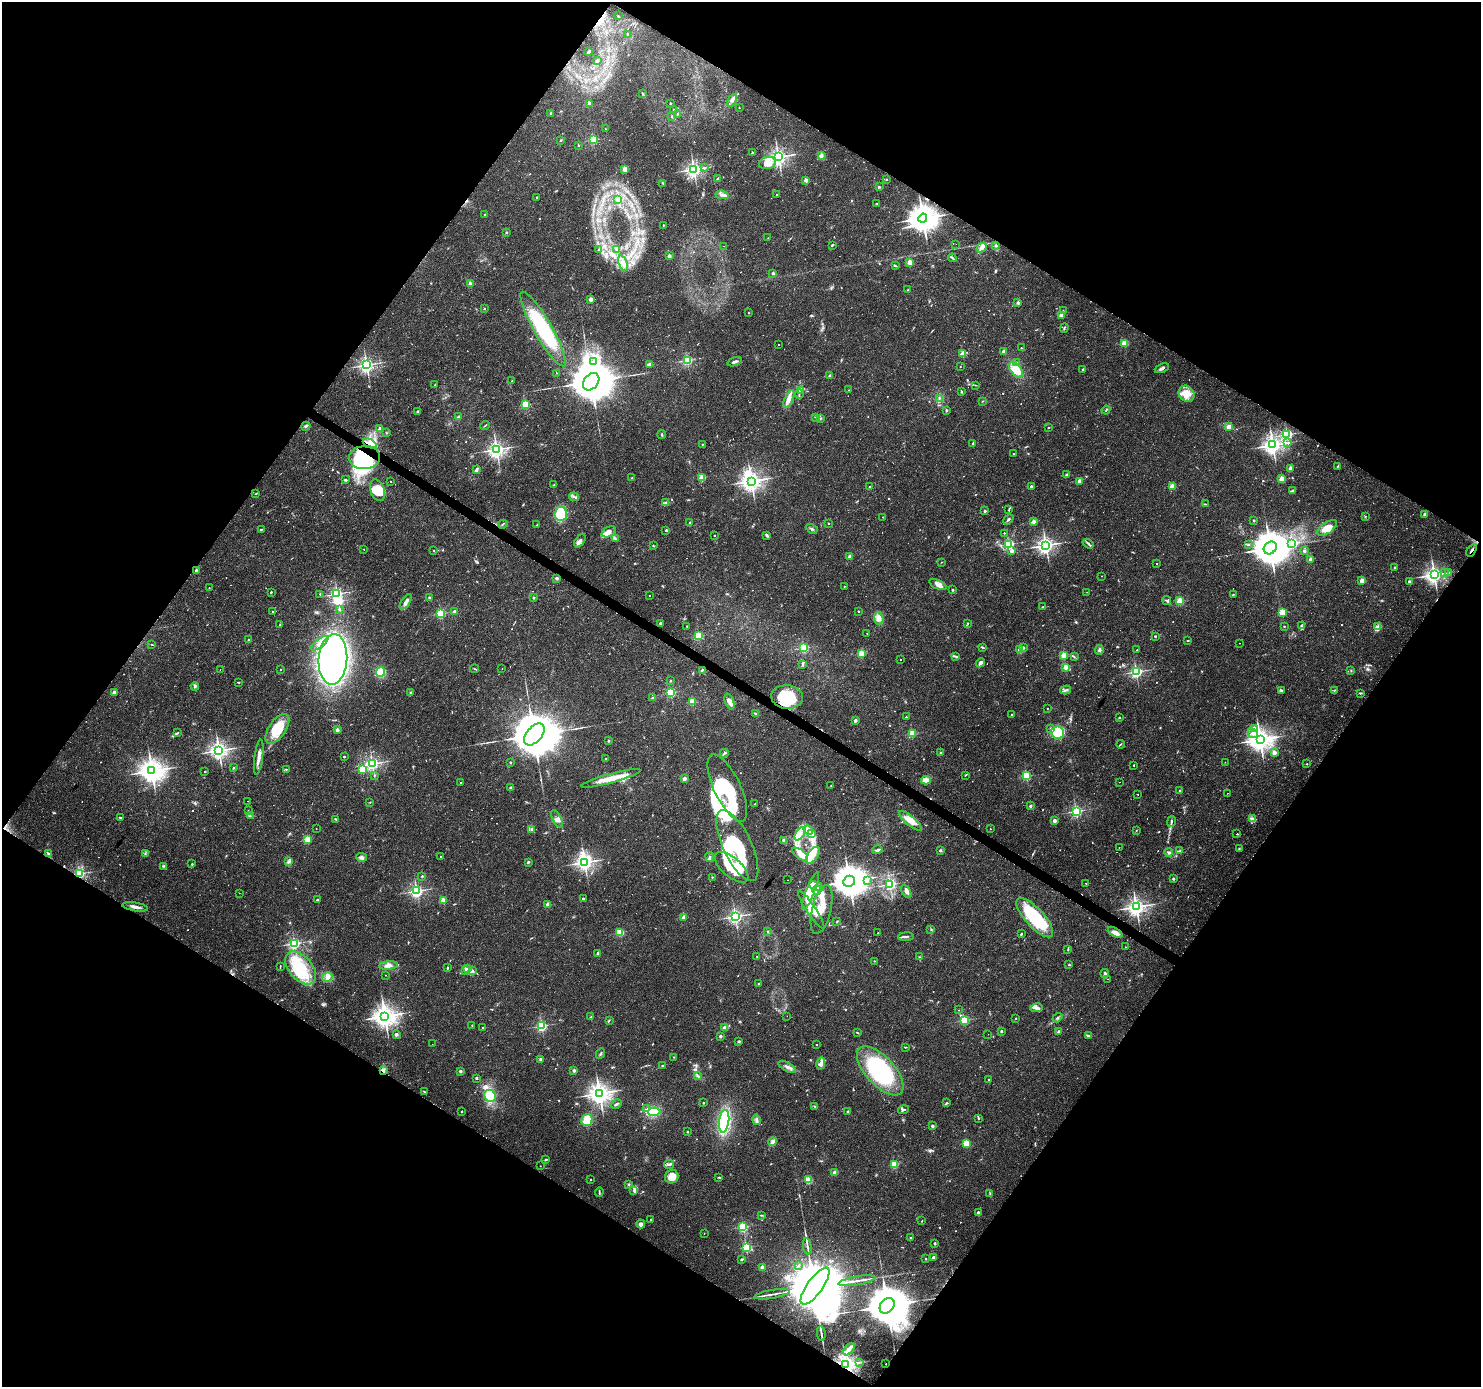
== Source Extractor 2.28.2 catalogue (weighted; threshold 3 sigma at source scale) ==
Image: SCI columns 1-5915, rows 187-5726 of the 5920 x 5979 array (HDU 1 of 3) = the unmasked area's bounding box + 8 px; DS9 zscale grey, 4 x 4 block average (1 PNG px = mean of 4 x 4 image px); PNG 1483 x 1389 px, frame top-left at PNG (2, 2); each listed source drawn as its Kron ellipse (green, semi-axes under 4 px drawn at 4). Shown black and unused: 49% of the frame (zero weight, under 2 of 3 exposures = <1% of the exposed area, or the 3 px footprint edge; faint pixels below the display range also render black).
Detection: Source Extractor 2.28.2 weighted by HDU 2 'WHT'. Background 0.0376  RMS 0.0034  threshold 0.0153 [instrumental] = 3 sigma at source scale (4.5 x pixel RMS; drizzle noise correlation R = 1.50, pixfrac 1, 0.0396/0.0396 arcsec/px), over >= 5 px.
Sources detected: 982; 14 too faint to see at this stretch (4 x 4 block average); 12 inside a brighter object's white glare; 12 cosmic-ray / hot-pixel residue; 4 long thin detections or spike segments (spike, bleed or trail) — neither listed nor drawn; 20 coinciding with a brighter row at this scale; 47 inside a brighter listed object's ellipse — not listed separately; of the other 873, all 500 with FLUX_AUTO >= 1.14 (the completeness limit of this list) listed and drawn (373 fainter detections not listed), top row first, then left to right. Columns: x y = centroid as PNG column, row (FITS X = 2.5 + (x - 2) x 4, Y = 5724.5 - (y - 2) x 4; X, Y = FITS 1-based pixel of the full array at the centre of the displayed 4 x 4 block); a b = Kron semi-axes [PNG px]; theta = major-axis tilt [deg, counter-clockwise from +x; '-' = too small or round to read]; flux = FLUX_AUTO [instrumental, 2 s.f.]
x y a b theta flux
618 16 3 2 - 1.5
627 34 2 2 - 1.3
588 52 4 2 - 3.7
597 60 2 2 - 3.3
643 94 2 2 - 1.4
732 100 7 3 60 6.2
589 104 2 2 - 26
671 104 2 2 - 2
739 108 2 2 - 2.3
673 109 2 2 - 2
551 113 2 2 - 7.7
677 115 3 2 - 1.7
672 116 3 2 - 1.6
605 129 2 2 - 1.3
561 140 2 2 - 1.9
593 140 2 2 - 190
579 145 2 2 - 1.3
752 153 2 2 - 8.6
821 155 4 3 - 6.1
778 157 3 2 - 950
767 163 9 6 12 27
704 168 3 2 - 1.4
625 169 2 2 - 56
694 169 2 2 - 790
718 179 3 2 - 3.8
886 179 2 2 - 1.8
806 180 2 2 - 24
663 183 3 2 - 1.8
879 187 4 2 - 1.8
777 194 2 2 - 3.1
722 195 6 4 -10 7.6
537 197 2 2 - 1.6
618 199 2 2 - 36
876 203 2 2 - 1.3
485 214 2 2 - 4.1
923 218 5 4 - 3400
663 225 2 2 - 3
506 232 2 2 - 6.7
768 238 2 2 - 2.5
956 244 2 2 - 1.4
832 245 3 2 - 2.2
996 245 2 2 - 9.5
724 246 2 2 - 2.2
982 247 5 3 - 10
598 250 2 2 - 3.7
616 250 4 2 - 2.4
669 256 2 2 - 33
952 258 4 2 - 2.4
909 262 2 2 - 57
623 263 8 3 -69 13
895 266 4 2 - 2.2
773 273 2 2 - 14
470 284 2 2 - 47
908 289 2 2 - 3.3
591 299 2 2 - 34
1018 303 2 2 - 18
484 309 2 2 - 3.4
1063 310 2 2 - 2.2
748 313 2 2 - 1.5
1061 315 2 2 - 37
1064 328 5 2 - 2.7
543 329 42 9 -60 160
1124 343 2 2 - 110
779 344 2 2 - 2
1021 348 2 2 - 3
1003 351 2 2 - 15
963 354 2 2 - 66
687 360 2 2 - 270
594 362 2 2 - 9.3
735 362 7 2 17 6.3
1017 363 3 2 - 2.4
650 364 4 2 - 3.4
367 365 2 2 - 740
960 367 2 2 - 1.6
1162 368 7 3 22 5.7
1083 369 2 2 - 5.6
1016 370 9 5 -51 39
557 373 2 2 - 1.8
830 376 2 2 - 18
512 381 2 2 - 2.1
591 382 10 7 50 13000
435 385 2 2 - 6.5
975 385 3 2 - 1.1
800 390 3 2 - 4.3
848 390 2 2 - 1.5
961 392 2 2 - 2.3
799 394 4 2 - 2.4
1187 394 8 7 - 21
939 398 3 2 - 2.2
789 399 10 3 68 9.9
983 401 3 2 - 1.3
525 405 2 2 - 160
946 410 4 2 - 2.4
1106 410 4 2 - 1.7
418 411 2 2 - 1.4
459 417 2 2 - 17
816 417 3 2 - 2
820 419 3 3 - 2.4
485 425 5 2 - 2.2
306 426 5 3 - 3
1048 427 2 2 - 3.6
1229 427 4 3 - 12
380 428 2 2 - 16
387 433 2 2 - 1.3
662 434 4 2 - 2
1287 434 2 2 - 320
973 443 3 2 - 1.8
1287 443 2 2 - 1.3
370 444 7 3 -24 12
702 444 2 2 - 3
1273 445 3 3 - 1300
496 449 3 2 - 890
1013 453 2 2 - 5.9
365 458 15 11 4 180
1338 466 3 2 - 2.8
1290 468 3 2 - 6.8
477 469 3 2 - 4.8
1067 474 3 3 - 2.2
702 477 2 2 - 98
632 478 4 2 - 2.3
1282 479 2 2 - 71
345 480 3 2 - 2.8
390 481 2 2 - 1.7
751 481 3 3 - 1400
1079 481 2 2 - 41
554 485 3 2 - 1.3
870 486 2 2 - 1.9
1031 486 2 2 - 12
1172 486 2 2 - 63
377 490 11 7 -69 36
1292 491 4 2 - 2.9
255 494 2 2 - 1.2
574 497 5 2 - 4.2
665 503 3 2 - 2
1205 504 2 2 - 1.5
1009 510 3 2 - 1.6
985 511 2 2 - 10
561 514 7 6 - 84
1425 514 2 2 - 16
1365 516 2 2 - 1.3
883 517 2 2 - 1.6
1008 519 6 2 38 3.5
1254 520 2 2 - 4.6
1033 521 2 2 - 32
690 523 4 2 - 1.7
828 523 2 2 - 1.4
503 524 5 2 - 2.5
537 525 2 2 - 5.7
1327 528 11 5 34 28
261 529 3 2 - 1.4
812 529 6 2 -31 3.6
666 530 2 2 - 4.9
609 532 8 5 23 13
1004 533 2 2 - 2.6
767 535 3 2 - 5.4
714 536 2 2 - 2.4
615 539 2 2 - 1.4
580 541 7 4 52 7
1292 543 3 2 - 270
1009 544 2 2 - 290
1088 544 5 2 - 4
1248 544 2 2 - 1.6
653 545 3 2 - 1.4
1046 545 3 3 - 940
1270 548 7 5 43 7600
364 549 2 2 - 1.4
433 550 2 2 - 1.6
1472 550 7 2 57 5.2
1012 551 2 2 - 20
1304 551 2 2 - 14
850 556 2 2 - 31
1310 559 2 2 - 5.3
941 562 2 2 - 1.7
1157 563 2 2 - 3.8
1394 567 3 2 - 1.9
196 570 3 3 - 2.9
1449 572 2 2 - 1.3
1445 573 3 2 - 1.7
1434 575 3 2 - 1100
1101 576 2 2 - 1.2
557 578 2 2 - 19
1362 581 2 2 - 40
1409 582 2 2 - 16
938 585 9 4 -23 11
844 586 2 2 - 1.8
209 588 2 2 - 1.8
953 590 2 2 - 6.4
271 592 2 2 - 4.7
1087 592 2 2 - 1.4
320 594 3 2 - 1.8
337 594 2 2 - 430
1233 594 2 2 - 1.1
649 595 2 2 - 1.6
429 598 2 2 - 11
533 598 2 2 - 2.5
1167 601 5 2 - 2.2
1180 601 2 2 - 130
406 602 9 3 55 8
1043 607 3 2 - 1.3
339 609 2 2 - 5.1
455 611 2 2 - 20
858 611 2 2 - 1.4
272 612 2 2 - 1.5
1282 612 2 2 - 110
441 613 2 2 - 240
879 618 6 4 -82 11
660 623 2 2 - 8.5
968 623 2 2 - 2.5
280 625 3 2 - 1.8
1301 625 3 2 - 2.1
687 626 2 2 - 2.5
1284 626 2 2 - 3
1378 627 3 2 - 3.7
867 633 2 2 - 1.9
699 636 2 2 - 170
1155 636 2 2 - 5.3
248 640 3 2 - 1.4
1188 641 3 2 - 1.5
320 643 10 3 38 13
1239 643 2 2 - 1.2
152 645 3 2 - 1.2
982 647 3 2 - 2.3
1023 647 2 2 - 8.7
804 648 2 2 - 220
1020 650 2 2 - 66
1099 650 5 3 - 4.3
1137 650 2 2 - 1.3
861 654 2 2 - 100
1064 655 2 2 - 94
955 656 4 2 - 2.7
1074 657 3 2 - 1.9
333 659 25 14 86 1400
901 659 2 2 - 1.7
980 663 5 2 - 7.9
803 664 3 2 - 2.6
1066 667 2 2 - 47
502 668 2 2 - 1.2
475 669 4 2 - 2.1
220 670 2 2 - 1.2
281 670 2 2 - 1.2
702 670 3 2 - 2.1
1351 671 2 2 - 1.2
380 672 5 4 - 51
1136 672 2 2 - 460
670 681 2 2 - 2.8
239 682 3 2 - 1.7
195 686 4 2 - 3.2
1066 690 5 2 - 4.5
1281 690 4 3 - 2.6
1334 690 2 2 - 1.4
114 692 2 2 - 20
411 692 2 2 - 3.8
671 693 2 2 - 220
1360 693 3 2 - 2.2
653 697 3 2 - 2
787 697 16 12 -4 80
692 702 2 2 - 89
729 702 8 4 -68 15
1047 708 2 2 - 2
755 713 3 2 - 2
1011 715 2 2 - 2.8
906 717 2 2 - 1.6
1119 717 2 2 - 3.8
855 720 2 2 - 19
1051 728 2 2 - 3.6
277 729 17 8 56 65
1254 729 2 2 - 21
337 730 2 2 - 28
1058 732 6 6 - 120
177 733 3 2 - 1.9
912 733 2 2 - 110
1253 733 5 3 - 8.1
534 734 13 7 49 19000
1260 739 4 3 - 2200
609 741 2 2 - 9.3
1121 744 4 2 - 2.2
219 750 3 3 - 1100
1274 752 2 2 - 34
724 753 4 2 - 2.5
940 753 2 2 - 4.3
344 756 2 2 - 5.8
259 757 17 3 82 14
605 759 2 2 - 3.7
1225 762 2 2 - 1.4
511 763 3 2 - 1.7
372 764 2 2 - 570
1307 764 2 2 - 2.9
1134 765 2 2 - 2.7
233 768 2 2 - 2.4
286 769 3 2 - 1.5
362 769 2 2 - 120
152 771 4 3 - 2300
205 772 2 2 - 4.1
375 775 2 2 - 2.2
965 775 3 2 - 1.4
1026 776 2 2 - 170
611 778 30 4 15 40
684 779 2 2 - 30
926 780 5 3 - 19
1119 782 2 2 - 1.5
461 783 2 2 - 1.6
831 785 2 2 - 1.9
511 788 2 2 - 16
727 788 36 13 -64 100
1180 791 2 2 - 5.2
1227 793 2 2 - 2.3
1138 794 2 2 - 1.6
247 801 2 2 - 1.4
370 802 2 2 - 1.2
755 804 2 2 - 3.2
1030 806 3 3 - 2.7
248 811 2 2 - 1.7
1076 811 2 2 - 420
250 816 2 2 - 1.3
120 817 4 2 - 1.7
335 819 3 2 - 1.4
557 819 10 4 -62 9
1252 819 4 2 - 8.1
911 821 14 4 -40 26
1054 821 2 2 - 29
1171 822 5 2 - 3.6
316 828 2 2 - 1.6
532 829 2 2 - 7.4
990 829 2 2 - 1.2
808 830 5 2 - 6.5
1136 830 2 2 - 1.2
800 834 7 4 56 13
812 834 4 3 - 6.1
1237 834 2 2 - 2.7
307 839 2 2 - 90
784 841 4 3 - 5
737 846 38 14 -65 150
1119 847 2 2 - 1.1
1239 848 2 2 - 1.8
877 850 5 2 - 3.5
940 850 2 2 - 12
1180 850 3 2 - 2.1
1169 852 4 2 - 2.8
48 854 3 2 - 2.3
145 854 3 2 - 3
800 854 9 4 -36 16
813 855 10 5 54 20
440 856 2 2 - 1.3
362 857 5 3 - 6.2
710 857 5 2 - 2.6
289 862 2 2 - 2.7
528 862 3 2 - 2.4
585 862 3 2 - 910
192 864 2 2 - 5.8
164 866 4 2 - 2.6
732 867 20 9 -41 89
79 874 2 2 - 410
422 876 2 2 - 5.5
712 877 2 2 - 2.7
1173 879 2 2 - 10
788 880 2 2 - 2.9
849 881 6 5 - 5200
868 881 2 2 - 1.7
1086 883 2 2 - 1.2
890 884 2 2 - 380
816 886 8 3 -25 12
817 890 4 3 - 7.3
417 891 2 2 - 520
810 891 20 4 68 28
906 891 7 4 -62 7.7
239 893 2 2 - 1.1
583 898 3 2 - 1.9
317 900 2 2 - 4.6
443 900 2 2 - 52
548 905 2 2 - 40
135 907 13 3 -9 10
1136 907 3 3 - 1100
822 909 25 9 76 40
811 910 22 4 -56 26
735 916 2 2 - 620
684 917 2 2 - 27
1035 918 25 9 -47 150
837 922 3 2 - 1.4
931 930 2 2 - 1.3
620 932 2 2 - 150
768 932 2 2 - 4.6
1115 932 8 3 -28 13
878 933 2 2 - 3.1
1021 934 3 2 - 2.5
906 937 8 2 3 5.1
294 943 2 2 - 360
1125 947 2 2 - 1.4
1068 950 4 2 - 1.8
598 953 2 2 - 14
757 956 2 2 - 1.6
919 957 3 2 - 1.4
874 961 2 2 - 2.3
388 965 9 4 6 13
1069 965 2 2 - 2.3
280 967 4 2 - 1.9
301 968 19 11 -50 98
447 968 2 2 - 2.6
467 969 4 2 - 4.1
473 970 2 2 - 1.7
466 971 3 2 - 3.1
1105 974 4 2 - 4.9
385 975 2 2 - 1.2
327 977 5 4 - 8.1
1108 979 2 2 - 4.1
758 984 2 2 - 4.7
1036 1008 6 3 13 6.5
959 1010 2 2 - 1.2
385 1016 4 3 - 1900
787 1016 2 2 - 1.5
591 1017 3 2 - 2.1
1016 1018 2 2 - 2.1
1057 1018 5 2 - 2.8
609 1020 3 2 - 1.7
964 1020 2 2 - 200
472 1025 2 2 - 2.4
542 1026 2 2 - 320
483 1028 2 2 - 1.7
725 1028 2 2 - 34
1001 1031 2 2 - 8.9
857 1032 3 2 - 1.6
1058 1032 2 2 - 9.5
396 1034 2 2 - 21
988 1034 2 2 - 1.2
720 1036 2 2 - 17
1088 1036 3 2 - 2.1
739 1042 2 2 - 12
432 1044 2 2 - 1.7
816 1045 2 2 - 1.4
905 1047 3 2 - 1.8
600 1054 5 2 - 2.2
674 1057 2 2 - 2
541 1059 2 2 - 23
821 1063 6 4 76 8.3
662 1065 2 2 - 2.2
787 1067 9 3 -29 7.5
574 1070 2 2 - 17
383 1071 3 3 - 4.1
460 1071 2 2 - 14
880 1071 30 14 -47 230
697 1076 2 2 - 2
476 1078 2 2 - 9.6
989 1080 2 2 - 2.7
424 1092 3 2 - 1.6
599 1093 4 3 - 1600
490 1096 6 5 - 82
703 1103 2 2 - 2.3
946 1103 3 2 - 2.5
616 1104 6 2 31 4
815 1106 4 2 - 1.8
647 1109 2 2 - 2.2
903 1110 6 2 16 3.2
462 1111 2 2 - 6.2
654 1112 6 4 2 12
848 1112 2 2 - 8.5
978 1118 3 2 - 1.5
587 1120 6 5 - 37
757 1120 5 3 - 4.3
724 1121 11 5 82 220
932 1126 2 2 - 12
687 1132 2 2 - 3.8
773 1142 4 3 - 8
966 1143 2 2 - 110
546 1160 2 2 - 1.4
894 1164 2 2 - 140
669 1165 5 3 - 4.3
540 1166 2 2 - 1.2
835 1172 3 2 - 13
672 1177 7 6 - 24
719 1177 3 2 - 2.4
591 1179 2 2 - 2.7
809 1180 2 2 - 120
629 1184 2 2 - 2.1
634 1191 4 2 - 2.9
599 1192 4 2 - 2.4
990 1194 3 2 - 1.4
978 1213 2 2 - 16
761 1215 3 2 - 1.7
651 1220 2 2 - 2.3
922 1221 2 2 - 1.2
641 1224 4 4 - 9.2
743 1227 2 2 - 230
704 1233 2 2 - 1.2
911 1237 2 2 - 1.2
935 1243 2 2 - 10
807 1246 8 2 -80 5
746 1247 2 2 - 210
933 1257 2 2 - 22
742 1259 3 2 - 2.3
926 1259 2 2 - 3.6
799 1265 4 2 - 1.8
762 1267 2 2 - 17
857 1281 19 2 10 12
815 1286 22 7 54 39000
772 1294 18 2 9 11
887 1306 8 6 50 14000
821 1333 7 2 -84 4.9
849 1349 7 3 51 8.2
860 1362 3 2 - 1.7
886 1364 2 2 - 1.7
846 1365 3 3 - 1900
Overlapping masked pixels (flux is a lower limit): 9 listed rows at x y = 923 218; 370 444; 365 458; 1472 550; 79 874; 383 1071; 887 1306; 886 1364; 846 1365
Diffuse or blended objects may show on this block-average render without a row.